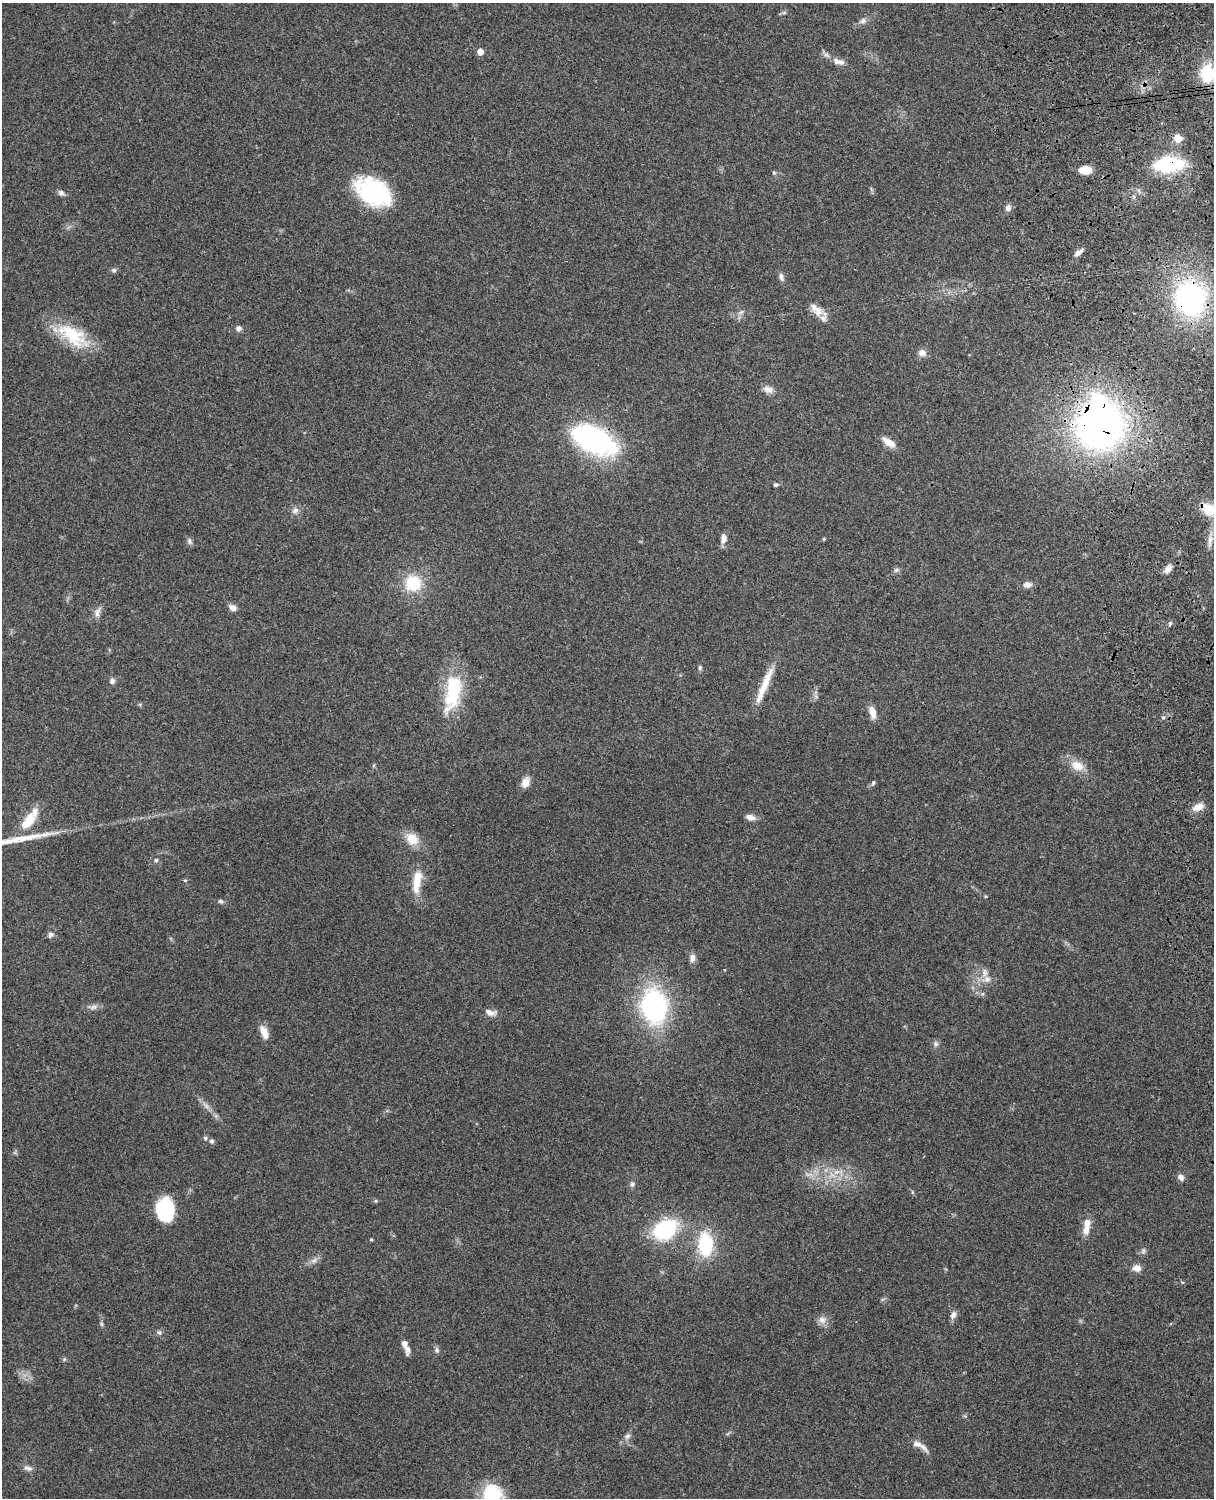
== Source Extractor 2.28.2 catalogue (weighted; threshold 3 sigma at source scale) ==
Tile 6 of 4 x 3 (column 2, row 2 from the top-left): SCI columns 1331-2542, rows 1660-3155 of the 5087 x 4927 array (HDU 1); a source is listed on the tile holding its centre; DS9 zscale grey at full resolution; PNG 1216 x 1500 px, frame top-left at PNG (2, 3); no overlay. Shown black and unused: <1% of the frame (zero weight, under 3 of 4 exposures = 6% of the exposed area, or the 3 px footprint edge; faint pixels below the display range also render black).
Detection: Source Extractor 2.28.2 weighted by HDU 2 'WHT'; one run over the whole footprint, this tile lists its part. Background 0.209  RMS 0.0082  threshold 0.0369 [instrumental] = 3 sigma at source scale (4.5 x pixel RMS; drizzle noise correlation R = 1.50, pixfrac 1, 0.05/0.05 arcsec/px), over >= 5 px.
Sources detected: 103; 1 too faint to see at this stretch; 3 inside a brighter object's white glare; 1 long thin detection or spike segment (spike, bleed or trail) — not listed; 7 inside a brighter listed object's ellipse — not listed separately; the other 91 listed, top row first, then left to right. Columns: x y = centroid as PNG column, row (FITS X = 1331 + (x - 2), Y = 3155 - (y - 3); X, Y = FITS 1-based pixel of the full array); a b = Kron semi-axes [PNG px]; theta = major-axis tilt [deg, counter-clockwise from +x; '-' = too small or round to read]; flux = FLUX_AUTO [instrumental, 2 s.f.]
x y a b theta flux
784 13 7 4 1 1.4
863 21 9 7 56 3
480 52 5 4 - 10
827 55 10 6 -37 2.7
841 62 10 8 -14 3.9
1207 73 18 15 -89 38
1178 138 5 5 - 22
1168 164 27 13 4 69
1085 170 12 7 1 12
373 192 38 24 -31 88
61 193 9 7 -28 2.7
1008 208 8 7 - 3.5
1078 253 14 6 41 3.8
114 270 7 5 13 1.8
781 277 11 6 -72 2.9
1190 298 35 32 -82 170
741 312 9 4 35 2.3
818 312 14 13 - 8
239 328 6 6 - 3.6
73 335 48 21 -34 41
922 353 10 9 - 4.8
768 390 13 8 -21 5.2
1100 426 41 36 -12 350
594 441 42 22 -25 160
889 442 18 8 -34 8.6
776 485 6 5 - 1.4
1208 509 20 13 -37 19
295 510 10 7 24 3.6
723 539 11 7 82 5.3
824 539 4 4 - 0.97
1210 540 15 6 82 5.2
189 541 9 6 -82 2.3
1168 569 12 7 49 4.6
896 570 6 6 - 1.9
413 583 14 13 - 35
1027 585 10 7 6 4.6
233 608 9 7 -25 4.7
97 612 15 7 71 4.5
1170 624 6 4 71 1.3
700 667 7 5 89 1.5
112 681 8 7 - 2.7
764 685 51 8 67 19
453 693 49 19 79 52
140 704 6 3 18 0.95
872 712 14 7 -73 7.9
1163 717 6 3 -19 1.1
1077 766 21 13 -21 12
525 782 12 8 68 8.2
873 783 7 5 74 1.4
1198 807 16 8 23 7.2
750 817 13 7 -13 4.4
28 821 26 13 54 20
412 839 13 11 -44 15
156 860 6 5 - 1.4
185 880 6 4 -1 0.91
417 882 32 10 82 17
220 901 7 5 -14 1.7
51 935 8 7 - 2.5
692 958 11 7 87 4
987 979 13 9 19 6
654 1006 25 19 -81 160
93 1007 11 7 16 3.6
490 1012 16 8 -12 5.5
264 1032 18 8 -67 7.7
935 1044 8 6 -42 2.3
206 1106 13 5 -40 3.9
205 1138 6 6 - 1.6
211 1141 6 6 - 2
808 1174 10 4 9 3
1181 1177 8 7 - 4
632 1184 7 6 - 2.1
912 1192 6 4 -72 1
376 1201 6 4 -72 0.94
166 1211 25 15 73 43
665 1229 18 13 28 88
1086 1230 14 9 67 7.1
371 1239 4 4 - 0.8
705 1244 23 14 -87 50
1143 1251 8 6 75 2.1
314 1260 10 6 40 3.4
1137 1268 10 8 0 5.6
953 1315 11 7 60 3.6
822 1320 11 10 - 5.3
101 1324 7 4 -89 1.4
159 1332 7 6 - 1.8
404 1344 8 7 - 4.2
437 1350 9 6 -82 2.1
627 1436 9 7 31 2.9
923 1447 17 6 -43 4.7
28 1468 13 6 -12 3.3
492 1494 22 21 - 41
Overlapping masked pixels (flux is a lower limit): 5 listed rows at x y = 1168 164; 1190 298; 1100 426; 594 441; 1208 509
Isophote crosses this tile's border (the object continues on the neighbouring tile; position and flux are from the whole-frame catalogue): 3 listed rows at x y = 1207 73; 1208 509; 492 1494